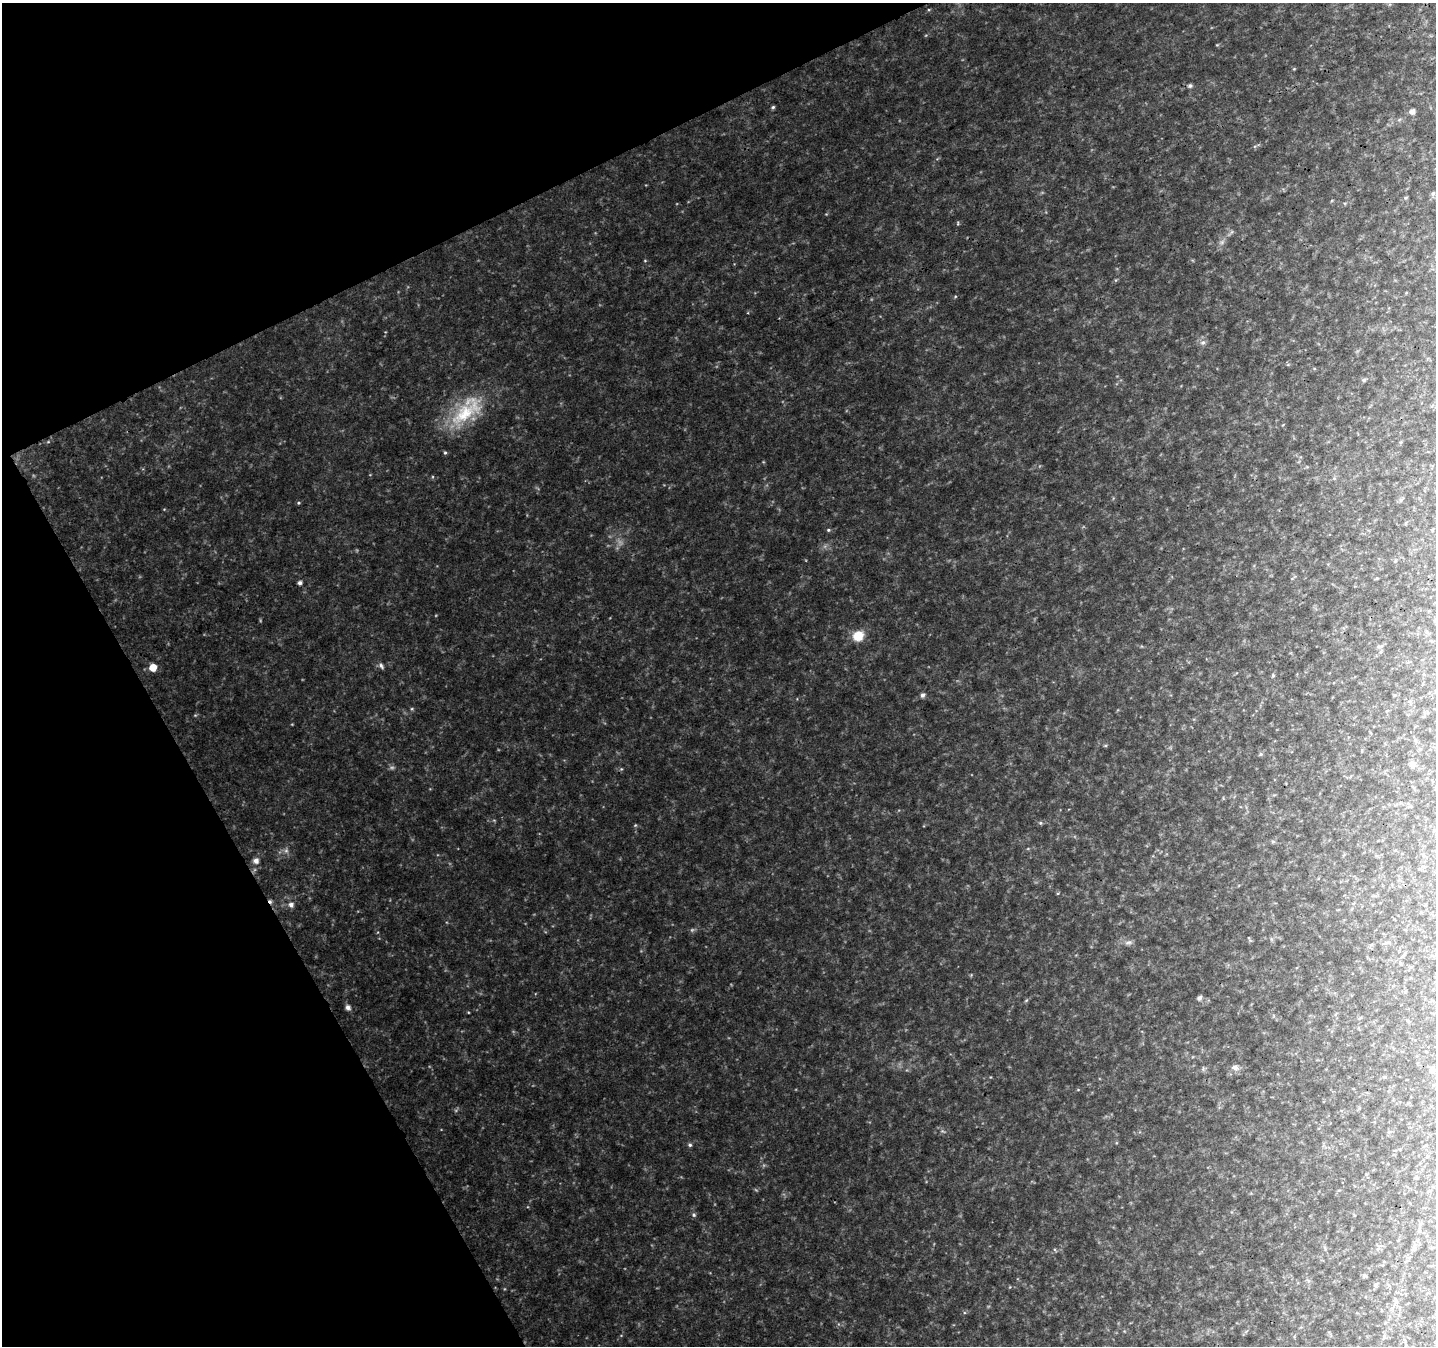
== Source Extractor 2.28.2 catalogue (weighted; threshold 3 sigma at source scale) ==
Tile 5 of 4 x 4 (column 1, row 2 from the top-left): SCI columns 52-1485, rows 2823-4166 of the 5841 x 5701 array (HDU 1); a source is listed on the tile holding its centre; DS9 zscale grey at full resolution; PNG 1438 x 1348 px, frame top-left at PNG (2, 3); no overlay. Shown black and unused: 23% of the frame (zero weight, under 3 of 4 exposures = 5% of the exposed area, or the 3 px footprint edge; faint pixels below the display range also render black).
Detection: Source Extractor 2.28.2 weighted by HDU 2 'WHT'; one run over the whole footprint, this tile lists its part. Background 0.0702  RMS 0.0066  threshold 0.0298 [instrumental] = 3 sigma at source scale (4.5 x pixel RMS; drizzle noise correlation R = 1.50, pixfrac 1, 0.0396/0.0396 arcsec/px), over >= 5 px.
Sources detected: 27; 1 cosmic-ray / hot-pixel residue — not listed; the other 26 listed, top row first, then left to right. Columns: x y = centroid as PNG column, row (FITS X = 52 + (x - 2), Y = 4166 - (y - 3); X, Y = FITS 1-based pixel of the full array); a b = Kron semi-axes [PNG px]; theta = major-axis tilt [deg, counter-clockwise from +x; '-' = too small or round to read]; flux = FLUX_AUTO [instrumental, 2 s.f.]
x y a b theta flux
1190 86 6 5 - 0.99
773 107 5 4 - 0.81
1412 111 5 5 - 2.6
1433 194 6 5 - 1.1
1203 342 6 4 19 1.1
1364 380 5 5 - 0.89
464 414 38 20 40 30
445 453 4 4 - 0.74
298 503 4 3 - 0.61
828 530 4 4 - 0.67
300 583 5 4 - 1.7
858 636 11 10 - 10
381 666 8 4 -65 1.4
153 667 6 6 - 7.8
922 695 5 5 - 1.7
1260 754 5 3 - 0.75
1412 764 6 6 - 2.4
256 861 5 5 - 3
291 905 6 5 - 2.4
1199 998 5 5 - 1.7
348 1007 6 5 - 2.4
1235 1067 8 7 - 2.3
1432 1070 6 6 - 2
690 1145 5 5 - 0.94
694 1215 5 3 - 0.84
1375 1285 5 5 - 1.1